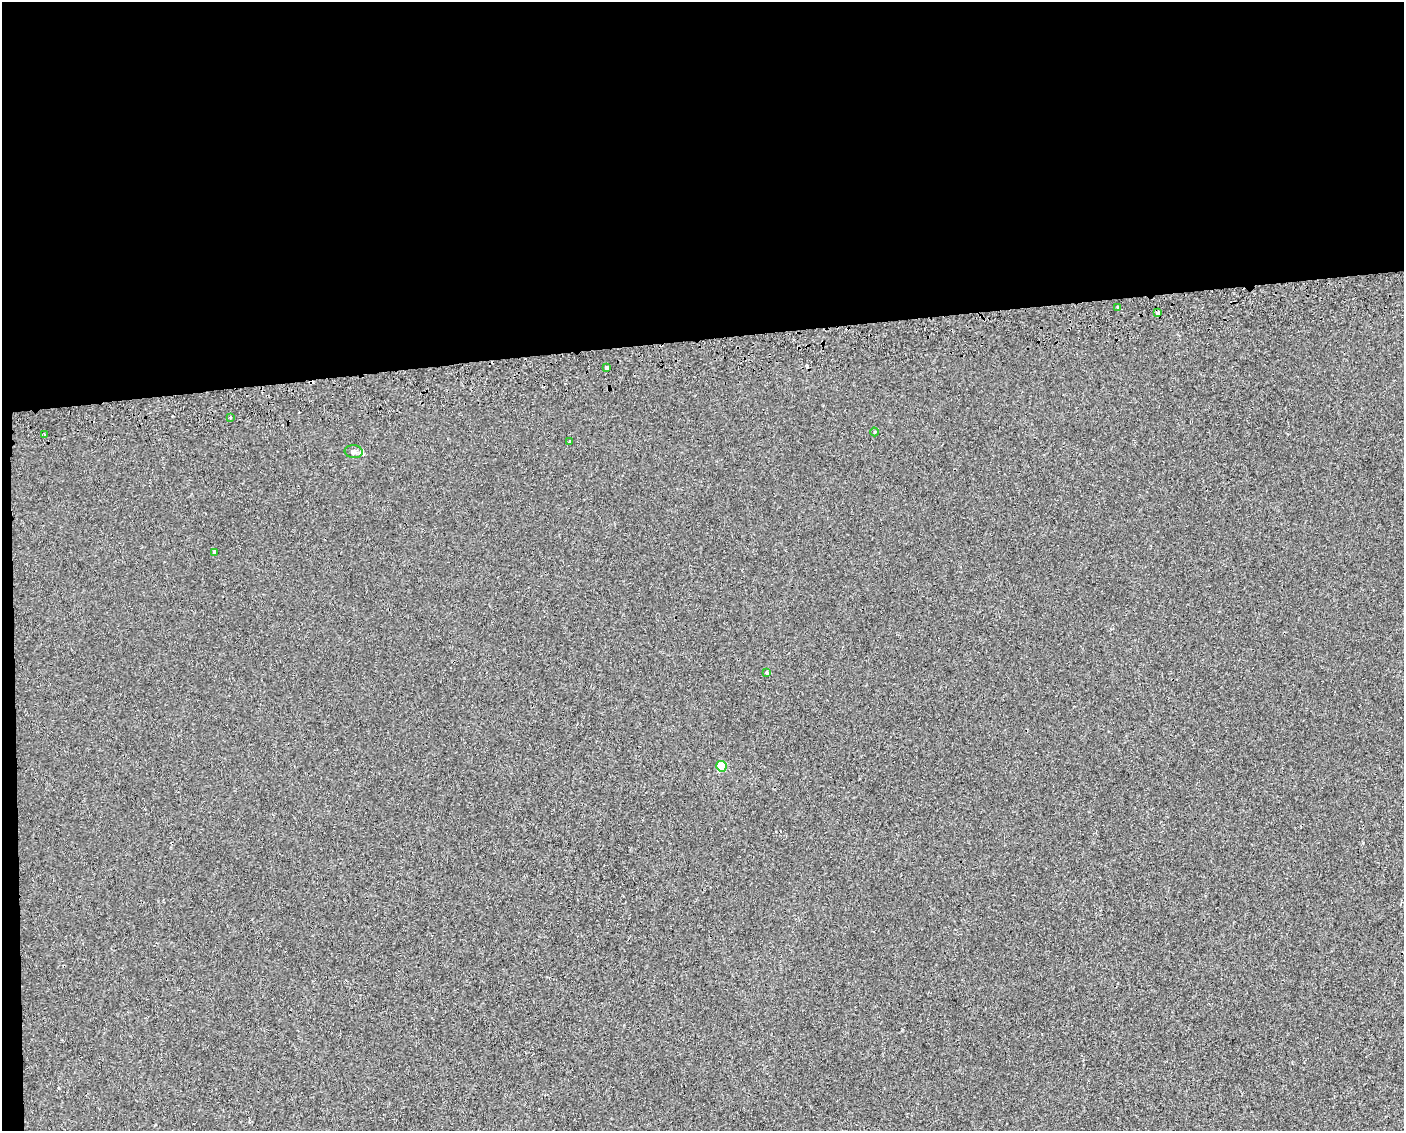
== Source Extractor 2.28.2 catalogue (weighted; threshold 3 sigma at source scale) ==
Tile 1 of 3 x 4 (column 1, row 1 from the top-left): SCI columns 48-1449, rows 3428-4556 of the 4261 x 4599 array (HDU 1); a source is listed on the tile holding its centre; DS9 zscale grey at full resolution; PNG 1406 x 1133 px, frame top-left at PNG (2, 2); each listed source drawn as its Kron ellipse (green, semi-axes under 4 px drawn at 4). Shown black and unused: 31% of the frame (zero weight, under 2 of 3 exposures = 2% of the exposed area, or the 3 px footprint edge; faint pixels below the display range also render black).
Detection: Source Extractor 2.28.2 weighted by HDU 2 'WHT'; one run over the whole footprint, this tile lists its part. Background 8.95e-05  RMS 0.0035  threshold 0.0157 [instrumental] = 3 sigma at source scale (4.5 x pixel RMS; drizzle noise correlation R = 1.50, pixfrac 1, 0.0396/0.0396 arcsec/px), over >= 5 px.
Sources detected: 13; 2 cosmic-ray / hot-pixel residue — neither listed nor drawn; the other 11 listed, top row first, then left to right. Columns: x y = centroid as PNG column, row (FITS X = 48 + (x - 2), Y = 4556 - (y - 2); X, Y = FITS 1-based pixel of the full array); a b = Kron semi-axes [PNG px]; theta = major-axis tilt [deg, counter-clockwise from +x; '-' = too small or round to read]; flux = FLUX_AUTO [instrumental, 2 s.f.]
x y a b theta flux
1118 308 4 3 - 1.2
1158 313 4 3 - 3.1
606 367 3 3 - 5.3
230 417 3 3 - 2
875 432 4 3 - 0.29
44 434 3 2 - 0.31
570 441 4 3 - 0.57
354 452 9 6 -6 1.2
214 552 3 3 - 1.1
767 673 4 3 - 0.84
721 766 5 5 - 9.8
Overlapping masked pixels (flux is a lower limit): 1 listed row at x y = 1158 313